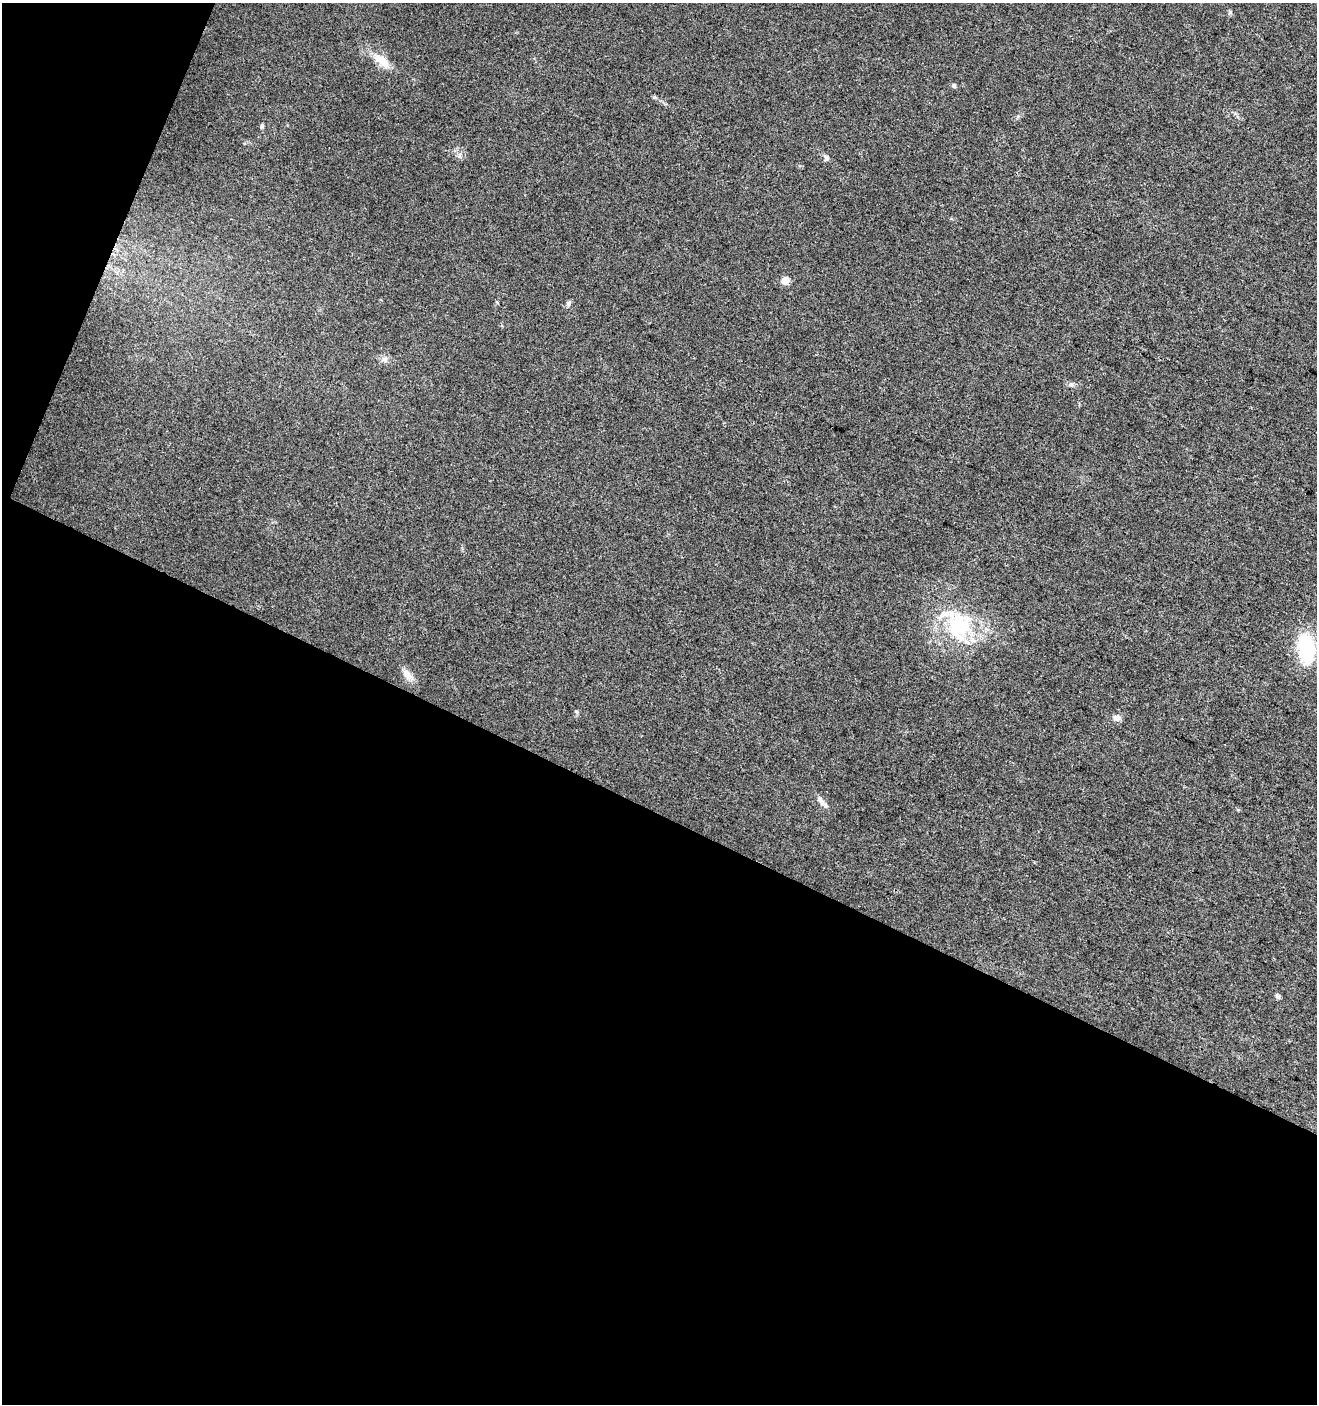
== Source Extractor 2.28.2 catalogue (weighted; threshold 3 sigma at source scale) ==
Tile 3 of 2 x 2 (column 1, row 2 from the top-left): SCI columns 107-1421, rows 2-1403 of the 2860 x 2806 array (HDU 1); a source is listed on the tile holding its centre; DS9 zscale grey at full resolution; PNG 1319 x 1406 px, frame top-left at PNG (2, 3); no overlay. Shown black and unused: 45% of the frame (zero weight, under 3 of 4 exposures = <1% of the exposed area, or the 3 px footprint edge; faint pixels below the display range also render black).
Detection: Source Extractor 2.28.2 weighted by HDU 2 'WHT'; one run over the whole footprint, this tile lists its part. Background 0.0238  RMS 0.0047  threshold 0.0213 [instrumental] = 3 sigma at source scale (4.5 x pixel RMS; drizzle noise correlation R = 1.50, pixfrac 1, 0.0396/0.0396 arcsec/px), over >= 5 px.
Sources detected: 16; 1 inside a brighter listed object's ellipse — not listed separately; the other 15 listed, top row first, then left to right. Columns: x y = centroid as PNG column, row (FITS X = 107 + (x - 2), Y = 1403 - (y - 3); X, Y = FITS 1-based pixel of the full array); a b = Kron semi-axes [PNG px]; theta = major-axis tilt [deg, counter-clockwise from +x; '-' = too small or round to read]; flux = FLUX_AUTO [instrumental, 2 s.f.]
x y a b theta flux
1230 13 6 4 19 0.59
381 60 22 10 -38 8.5
954 86 6 5 - 0.85
262 127 8 4 90 0.78
826 158 7 6 - 1.3
785 281 6 6 - 5.9
568 304 8 5 79 1.1
385 359 10 5 26 1.5
1071 385 7 4 0 1
959 626 40 37 77 37
1306 648 35 17 -82 31
408 675 17 9 -45 3.8
1116 718 11 7 -6 2
822 802 20 5 -50 2.6
1277 997 7 6 - 0.93
Unlisted compact peaks at least as high as the median listed source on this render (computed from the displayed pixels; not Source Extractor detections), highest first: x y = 576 711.